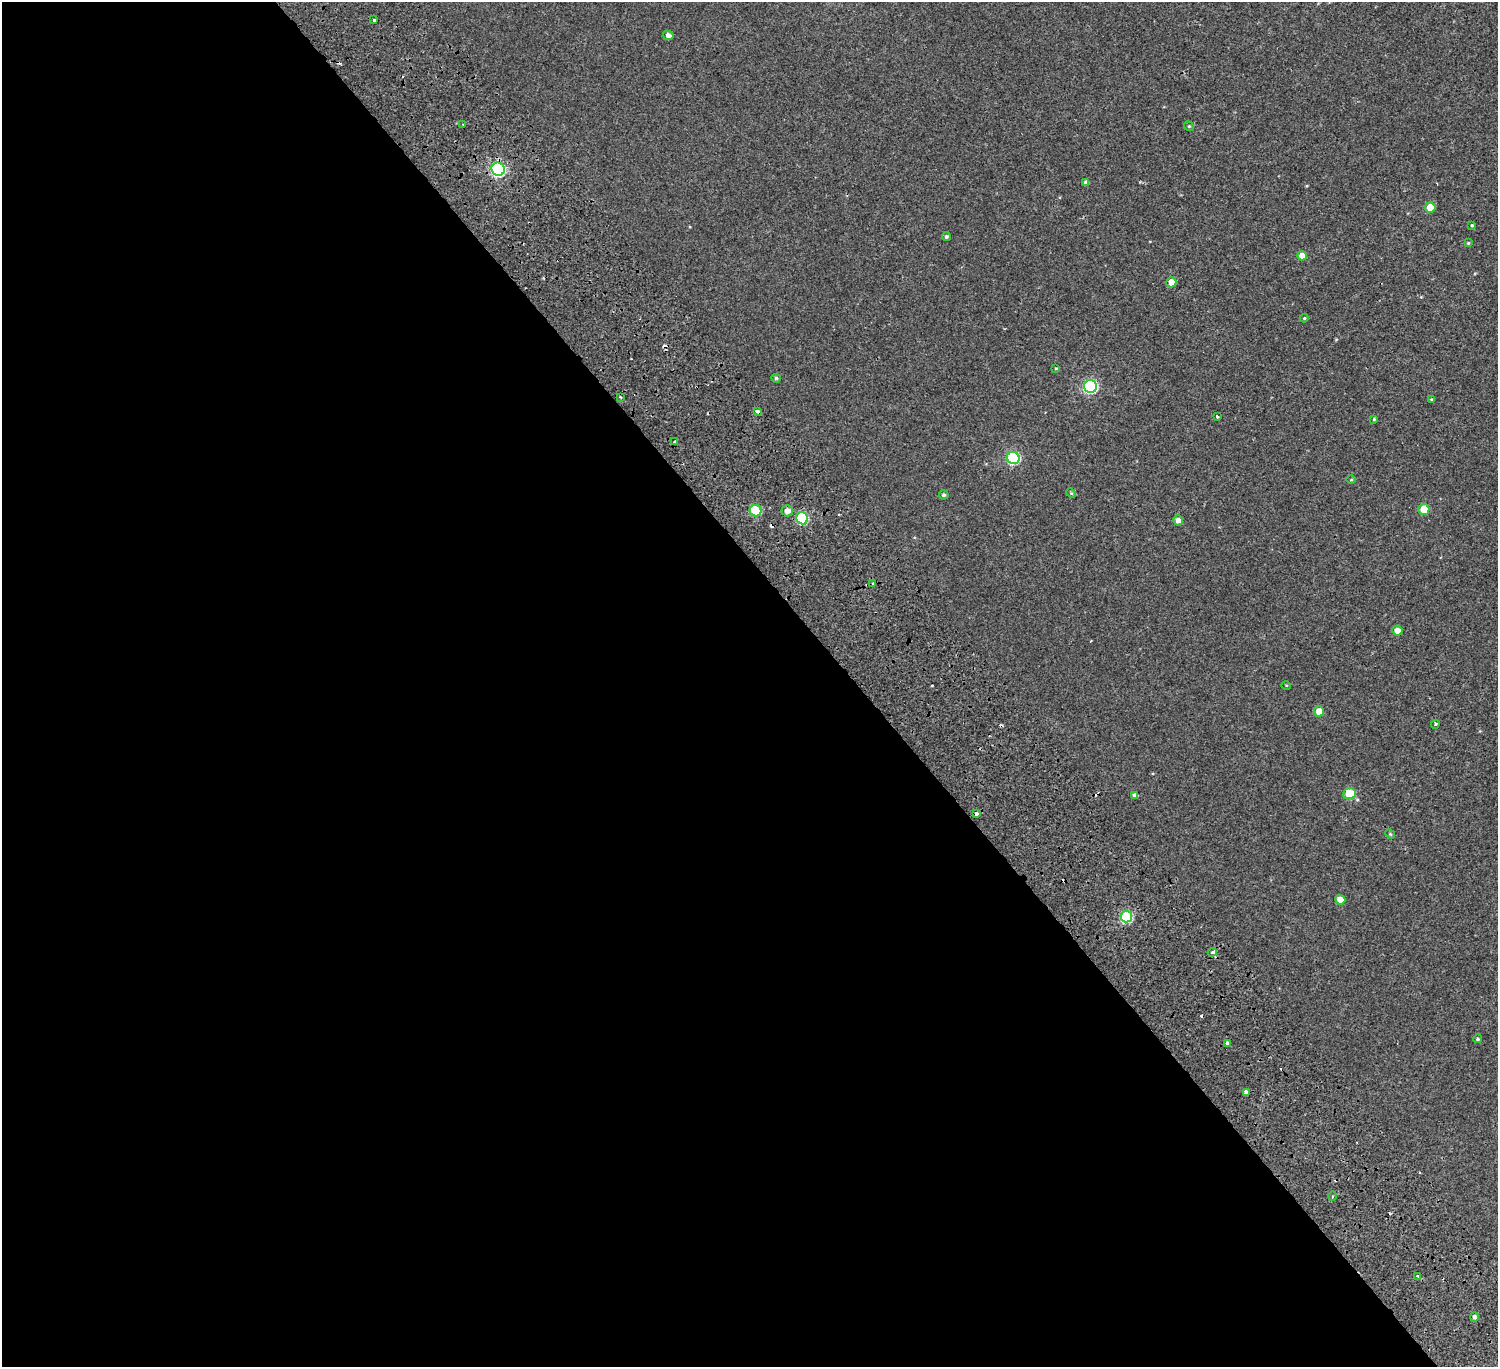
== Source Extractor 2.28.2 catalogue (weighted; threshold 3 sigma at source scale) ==
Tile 9 of 4 x 4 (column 1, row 3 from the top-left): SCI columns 178-1673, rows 1808-3172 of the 6334 x 6281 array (HDU 1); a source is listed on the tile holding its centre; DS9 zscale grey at full resolution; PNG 1500 x 1369 px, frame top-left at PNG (2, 2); each listed source drawn as its Kron ellipse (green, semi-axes under 4 px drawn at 4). Shown black and unused: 57% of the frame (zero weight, under 2 of 3 exposures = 11% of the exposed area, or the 3 px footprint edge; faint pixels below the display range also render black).
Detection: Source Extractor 2.28.2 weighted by HDU 2 'WHT'; one run over the whole footprint, this tile lists its part. Background 0.00445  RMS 0.004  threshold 0.018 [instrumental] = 3 sigma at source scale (4.5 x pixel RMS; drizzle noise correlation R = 1.50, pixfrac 1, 0.0396/0.0396 arcsec/px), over >= 5 px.
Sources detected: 58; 9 cosmic-ray / hot-pixel residue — neither listed nor drawn; the other 49 listed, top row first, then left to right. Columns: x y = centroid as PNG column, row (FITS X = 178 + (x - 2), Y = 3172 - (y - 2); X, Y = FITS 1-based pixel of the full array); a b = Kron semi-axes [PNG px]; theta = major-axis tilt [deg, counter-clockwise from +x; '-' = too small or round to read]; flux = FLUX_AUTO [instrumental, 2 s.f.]
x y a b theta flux
374 20 3 3 - 1.6
668 35 5 4 - 1.5
463 125 3 2 - 0.34
1189 126 5 4 - 0.46
498 169 7 6 - 70
1086 182 4 4 - 1.2
1430 207 5 5 - 6.3
1472 226 3 3 - 1.2
946 237 4 4 - 0.7
1468 243 4 3 - 0.29
1302 256 5 5 - 3.7
1171 282 5 5 - 4.1
1304 318 4 4 - 0.37
1056 368 3 3 - 0.3
776 378 5 4 - 0.58
1090 386 6 6 - 51
621 397 3 3 - 0.39
1431 399 4 3 - 0.3
757 411 4 3 - 2.9
1217 416 3 2 - 0.34
1374 419 4 4 - 0.42
675 441 3 2 - 0.37
1013 458 6 6 - 37
1351 480 5 3 - 0.31
1071 493 5 4 - 0.37
944 495 5 4 - 0.77
1424 509 5 5 - 8.5
756 511 6 5 - 18
787 511 5 5 - 2
802 518 6 5 - 28
1178 520 5 5 - 1.8
873 584 3 3 - 0.96
1397 631 5 5 - 2.7
1286 685 5 3 - 0.29
1319 711 5 5 - 4
1435 724 4 3 - 0.45
1349 794 6 5 - 12
1135 795 4 4 - 1.5
976 814 4 3 - 2.7
1390 834 5 4 - 0.44
1340 900 5 5 - 3.7
1126 917 6 5 - 28
1212 952 4 3 - 4.2
1478 1039 4 4 - 0.53
1227 1043 4 3 - 2.3
1246 1093 4 3 - 9.2
1332 1196 5 3 - 0.46
1418 1276 3 2 - 0.45
1474 1317 4 4 - 0.86
Overlapping masked pixels (flux is a lower limit): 2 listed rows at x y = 976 814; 1212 952